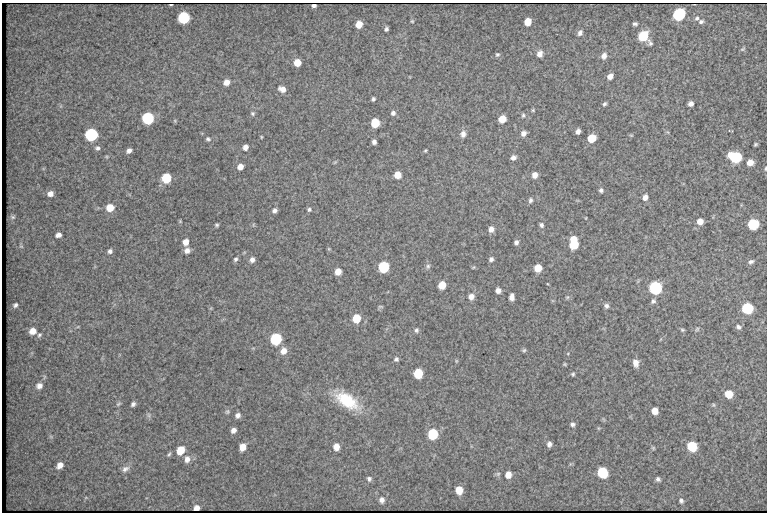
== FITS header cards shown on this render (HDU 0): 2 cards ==
NAXIS1  =                  765 /fastest changing axis
NAXIS2  =                  510 /next to fastest changing axis

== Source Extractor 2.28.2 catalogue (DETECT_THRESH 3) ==
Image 765 x 510 px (HDU 0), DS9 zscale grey, 1 PNG px = 1 image px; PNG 769 x 514 px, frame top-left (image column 1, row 510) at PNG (2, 3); no overlay
Background 1370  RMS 10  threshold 29.9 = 3 sigma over >= 5 px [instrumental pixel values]
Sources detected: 143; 1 with non-positive FLUX_AUTO (blend fragments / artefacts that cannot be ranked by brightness) is not listed; the other 142 listed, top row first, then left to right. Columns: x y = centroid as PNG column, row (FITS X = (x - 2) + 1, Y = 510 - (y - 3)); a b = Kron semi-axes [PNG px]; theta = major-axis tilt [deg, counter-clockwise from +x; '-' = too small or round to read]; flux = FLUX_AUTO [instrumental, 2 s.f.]
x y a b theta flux
314 6 5 3 - 1900
679 14 7 6 - 100000
184 18 7 6 - 63000
697 18 7 5 58 1500
412 21 5 5 - 780
528 22 6 5 - 11000
701 22 6 5 - 1500
359 24 6 5 - 7800
635 24 4 3 - 1300
386 29 4 4 - 1400
580 33 8 6 66 2400
643 36 8 7 - 36000
743 49 7 4 27 890
497 54 6 6 - 1300
540 54 7 6 - 4500
604 56 7 6 - 3800
297 63 6 5 - 9400
610 76 6 5 - 4300
226 82 7 6 - 5200
282 89 8 6 -26 4600
373 99 4 3 - 1200
604 104 5 4 - 1300
691 104 5 4 - 2900
533 110 5 4 - 760
393 113 6 6 - 2100
253 114 6 6 - 1300
523 115 7 4 89 1100
148 118 7 6 - 70000
502 119 6 5 - 11000
175 121 6 4 -73 670
375 123 6 6 - 25000
578 131 5 4 - 2600
523 133 6 5 - 3300
463 134 9 8 - 3100
91 135 7 7 - 87000
631 135 6 3 -18 610
261 137 4 3 - 540
591 138 6 5 - 17000
208 139 6 5 - 1400
374 142 5 4 - 2200
756 144 4 3 - 880
245 147 5 5 - 3400
98 148 6 6 - 1600
425 150 5 4 - 770
129 151 5 5 - 2500
735 157 8 6 -15 64000
513 158 6 5 - 2700
335 162 6 3 19 680
750 163 6 6 - 6300
240 167 5 5 - 5100
765 168 5 3 - 890
397 175 6 5 - 9000
535 175 5 5 - 4200
166 178 6 6 - 30000
601 190 5 5 - 1600
50 194 6 6 - 3500
645 197 6 5 - 3700
530 200 6 5 - 1600
110 208 7 6 - 10000
309 209 5 5 - 1200
274 210 5 5 - 2200
13 217 6 5 - 1100
180 221 5 4 - 670
700 221 6 5 - 5600
753 224 7 6 - 49000
217 225 5 4 - 1100
541 225 6 4 -60 1600
491 229 6 6 - 3900
58 235 6 5 - 2800
573 239 5 4 - 6900
186 242 6 6 - 5300
516 242 5 4 - 1900
574 245 7 6 - 25000
21 246 5 3 - 640
329 249 5 3 - 600
110 251 6 5 - 1800
187 251 7 6 - 3400
235 259 6 5 - 1500
491 259 5 5 - 1800
252 260 7 6 - 2800
751 262 7 5 24 1700
428 266 8 6 76 1700
384 267 6 6 - 56000
473 267 5 3 - 610
538 268 6 6 - 11000
338 272 6 5 - 6500
442 285 6 5 - 13000
655 288 7 7 - 110000
498 290 5 5 - 3300
471 297 7 7 - 3600
512 297 7 4 88 3600
567 297 5 5 - 910
653 301 6 6 - 1600
15 305 6 5 - 1700
606 306 6 5 - 1900
380 307 8 4 0 850
747 308 7 6 - 57000
356 318 6 6 - 19000
738 327 7 5 -35 1900
697 329 6 4 46 980
416 330 7 6 - 1600
682 330 5 4 - 910
33 331 7 6 - 5900
39 335 8 5 60 1400
276 339 7 6 - 61000
524 350 5 5 - 1000
284 351 8 7 - 5800
396 359 6 5 - 1600
456 361 6 3 72 680
636 363 8 6 -82 4600
565 364 4 4 - 750
418 373 6 6 - 29000
573 374 5 4 - 1000
39 386 8 7 - 3600
729 394 6 6 - 13000
347 400 30 15 -32 30000
118 404 8 4 36 980
133 404 5 4 - 1800
655 411 6 5 - 5800
227 412 7 6 - 1300
149 415 7 4 -89 1300
238 415 7 6 - 2500
572 424 6 5 - 1800
233 430 5 5 - 3100
433 434 7 6 - 41000
549 444 5 4 - 2600
692 446 7 6 - 31000
243 447 6 5 - 7500
336 447 7 6 - 5800
653 448 6 4 -46 810
180 450 7 6 - 13000
169 454 7 4 50 1100
187 459 9 7 80 3700
60 465 6 5 - 4500
125 469 11 7 29 2700
602 472 7 6 - 43000
508 474 6 5 - 6500
369 479 6 6 - 1700
658 479 6 5 - 1700
459 490 6 6 - 10000
382 500 7 6 - 2700
681 501 7 6 - 1800
At the frame edge (FLAGS 8, measured only in part): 1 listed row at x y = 765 168
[1 non-positive-flux detection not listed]